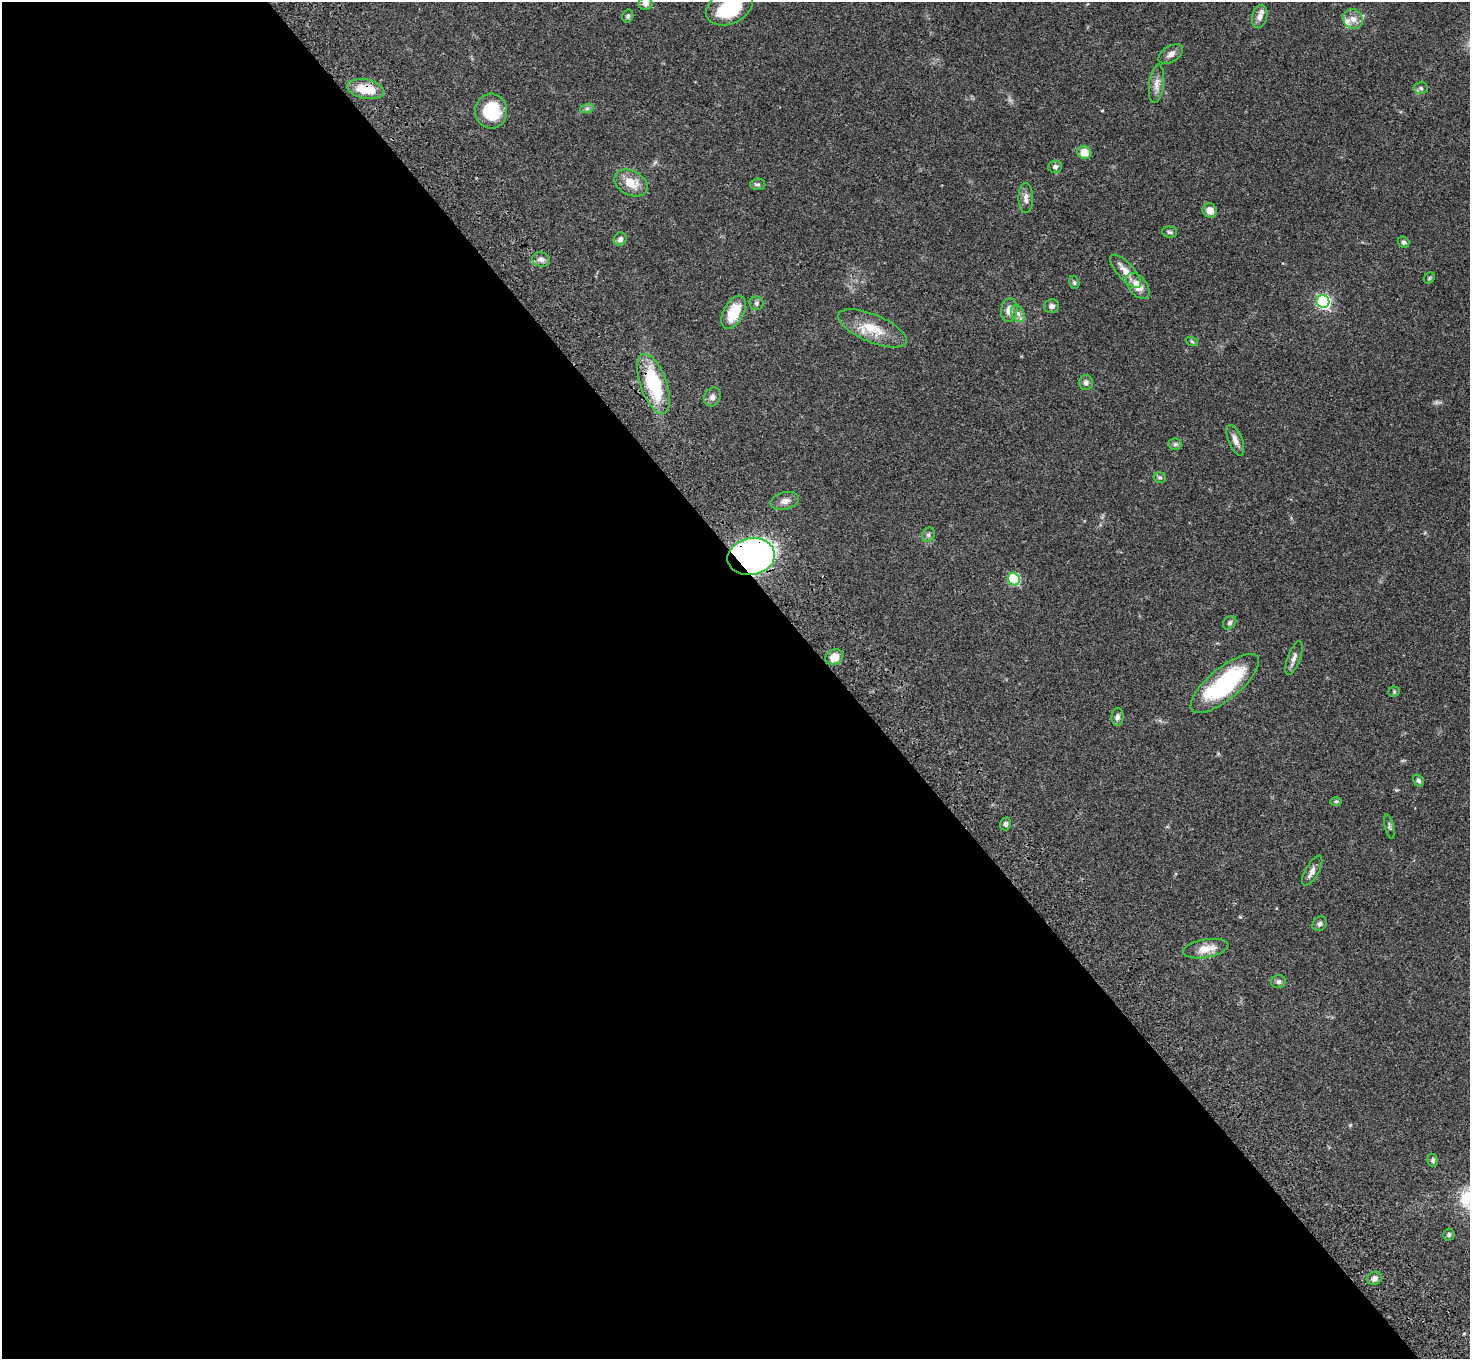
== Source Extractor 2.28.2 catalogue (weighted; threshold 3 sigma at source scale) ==
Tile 9 of 4 x 4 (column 1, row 3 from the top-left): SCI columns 106-1573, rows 1736-3092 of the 6081 x 6045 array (HDU 1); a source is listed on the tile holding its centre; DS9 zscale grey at full resolution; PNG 1472 x 1361 px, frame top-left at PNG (2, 2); each listed source drawn as its Kron ellipse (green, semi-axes under 4 px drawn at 4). Shown black and unused: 57% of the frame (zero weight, under 3 of 4 exposures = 6% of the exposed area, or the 3 px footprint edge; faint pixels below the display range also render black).
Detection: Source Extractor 2.28.2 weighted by HDU 2 'WHT'; one run over the whole footprint, this tile lists its part. Background 0.0477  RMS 0.0052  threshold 0.0235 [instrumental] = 3 sigma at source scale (4.5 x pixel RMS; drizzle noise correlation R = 1.50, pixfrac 1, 0.05/0.05 arcsec/px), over >= 5 px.
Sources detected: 62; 2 inside a brighter listed object's ellipse — not listed separately; the other 60 listed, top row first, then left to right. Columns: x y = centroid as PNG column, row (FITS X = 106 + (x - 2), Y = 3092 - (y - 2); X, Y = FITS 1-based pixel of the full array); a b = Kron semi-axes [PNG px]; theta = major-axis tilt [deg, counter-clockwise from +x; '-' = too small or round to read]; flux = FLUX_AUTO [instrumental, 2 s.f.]
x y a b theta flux
645 3 7 6 - 1.9
730 7 25 16 27 31
628 16 6 5 - 1.1
1260 17 12 7 76 3.2
1353 19 10 9 - 3.4
1171 54 13 8 32 2.6
1156 84 19 7 83 3.7
1421 88 7 6 - 1.2
365 89 19 9 -11 13
587 108 7 4 19 1
491 111 17 16 - 20
1084 152 7 6 - 6.8
1055 167 7 6 - 1.5
631 183 18 12 -26 8.1
758 184 8 5 1 1.1
1026 198 15 7 -89 2.7
1210 210 7 7 - 3.9
1169 232 7 5 -3 1
620 239 7 6 - 1.8
1404 242 6 5 - 1.1
541 260 9 7 -14 2
1125 271 21 8 -48 4.7
1429 278 6 5 - 0.8
1074 282 7 5 -75 0.87
1138 286 15 9 -51 6.4
1323 302 6 6 - 92
757 303 7 7 - 1.2
1052 306 7 7 - 1.7
1009 310 12 8 83 4.1
734 312 18 10 62 14
1018 313 9 6 -63 1.7
872 328 36 14 -23 13
1192 342 6 4 -20 0.71
1086 383 7 7 - 1.7
653 384 31 13 -70 32
712 397 10 8 65 2.3
1235 440 16 7 -68 3.4
1175 444 6 6 - 1
1160 477 6 5 - 0.88
785 501 14 8 13 2.9
928 535 7 6 - 1.3
751 557 24 18 11 250
1014 579 6 5 - 35
1230 623 7 6 - 1.1
834 657 9 7 28 5.2
1294 658 18 6 70 2.4
1225 684 42 15 40 52
1394 692 5 5 - 0.67
1117 717 9 6 86 1.7
1418 780 6 4 -57 1.1
1336 801 6 4 1 0.65
1006 824 6 5 - 1.2
1389 827 13 4 -77 1
1312 871 17 6 61 2.6
1320 924 8 6 49 1.5
1206 949 23 9 10 6.7
1278 982 7 6 - 1.3
1433 1160 6 5 - 1.3
1449 1235 6 5 - 1
1374 1278 8 6 27 1.9
Overlapping masked pixels (flux is a lower limit): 3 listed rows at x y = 365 89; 653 384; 751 557
Isophote crosses this tile's border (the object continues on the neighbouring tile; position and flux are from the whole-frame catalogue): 2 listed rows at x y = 645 3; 730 7